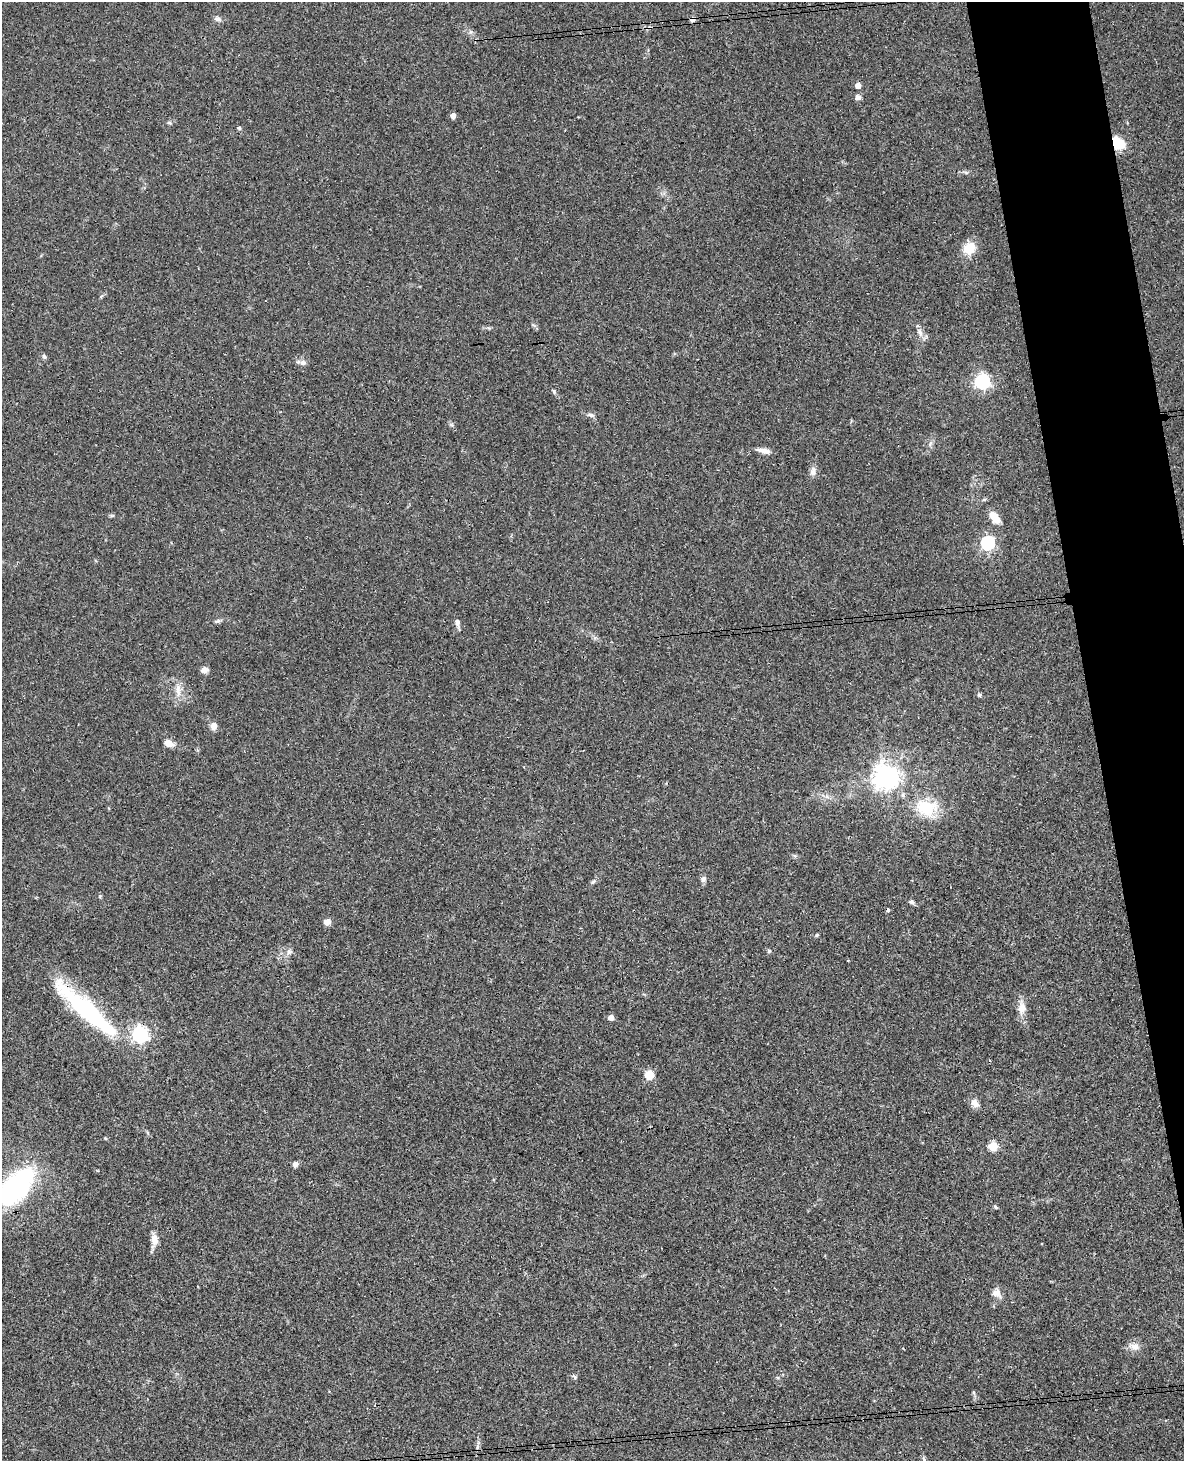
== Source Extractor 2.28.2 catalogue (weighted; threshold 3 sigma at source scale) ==
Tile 6 of 4 x 3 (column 2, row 2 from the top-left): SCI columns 1241-2422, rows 1713-3171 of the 4843 x 4777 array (HDU 1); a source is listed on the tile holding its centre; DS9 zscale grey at full resolution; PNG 1186 x 1463 px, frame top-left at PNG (2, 2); no overlay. Shown black and unused: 6% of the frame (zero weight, under 3 of 4 exposures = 6% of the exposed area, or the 3 px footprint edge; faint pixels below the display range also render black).
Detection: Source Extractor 2.28.2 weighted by HDU 2 'WHT'; one run over the whole footprint, this tile lists its part. Background 0.0648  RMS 0.0049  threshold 0.0219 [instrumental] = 3 sigma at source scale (4.5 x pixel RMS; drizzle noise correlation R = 1.50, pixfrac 1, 0.05/0.05 arcsec/px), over >= 5 px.
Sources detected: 55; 3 cosmic-ray / hot-pixel residue — not listed; the other 52 listed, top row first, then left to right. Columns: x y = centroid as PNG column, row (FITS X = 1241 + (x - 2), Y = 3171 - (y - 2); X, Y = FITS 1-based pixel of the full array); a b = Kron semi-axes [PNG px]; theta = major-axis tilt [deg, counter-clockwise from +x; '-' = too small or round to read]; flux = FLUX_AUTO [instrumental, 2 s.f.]
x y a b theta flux
217 19 9 6 -17 1.6
858 86 4 4 - 4.2
858 97 7 7 - 1.8
453 116 5 4 - 3.3
169 123 6 4 -1 0.68
239 128 5 4 - 0.75
1118 143 13 10 -45 13
969 248 16 14 45 7.7
920 332 12 6 -60 2.4
44 356 7 5 -62 0.95
303 363 9 7 13 1.8
982 382 6 6 - 120
554 392 6 4 -72 0.67
591 415 9 5 -12 1.3
764 451 18 5 -11 3.3
813 472 13 7 73 2.3
984 500 5 4 - 0.64
994 517 14 8 -53 6.1
988 543 6 6 - 82
217 621 9 4 18 0.98
457 623 9 6 -83 1.9
204 670 9 7 18 2.1
178 691 18 6 -86 3.7
979 695 5 5 - 0.81
214 726 9 7 82 2.7
169 743 12 8 -26 3.4
885 777 8 8 - 390
926 808 24 18 -4 18
703 879 8 7 - 1.4
593 882 8 5 53 0.92
912 902 6 5 - 1.2
327 922 7 6 - 3.2
817 935 5 4 - 0.58
769 951 5 4 - 0.62
289 952 6 6 - 1.3
1022 1008 15 11 83 4.4
87 1010 86 16 -42 68
611 1017 4 4 - 4.6
140 1035 6 6 - 150
649 1075 10 10 - 5.6
975 1103 10 8 -54 3.3
105 1138 4 4 - 0.64
993 1146 5 5 - 22
295 1164 7 6 - 1.6
16 1186 29 15 50 100
996 1207 6 4 -29 0.63
155 1239 14 9 -79 3.4
996 1293 13 10 -38 3.1
1134 1346 13 9 -15 3.3
575 1377 7 5 -38 0.81
477 1447 7 4 89 1.1
924 1460 8 5 -64 0.9
Overlapping masked pixels (flux is a lower limit): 2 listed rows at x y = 1118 143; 87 1010
Isophote crosses this tile's border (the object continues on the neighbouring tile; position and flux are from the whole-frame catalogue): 2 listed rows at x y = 16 1186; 924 1460